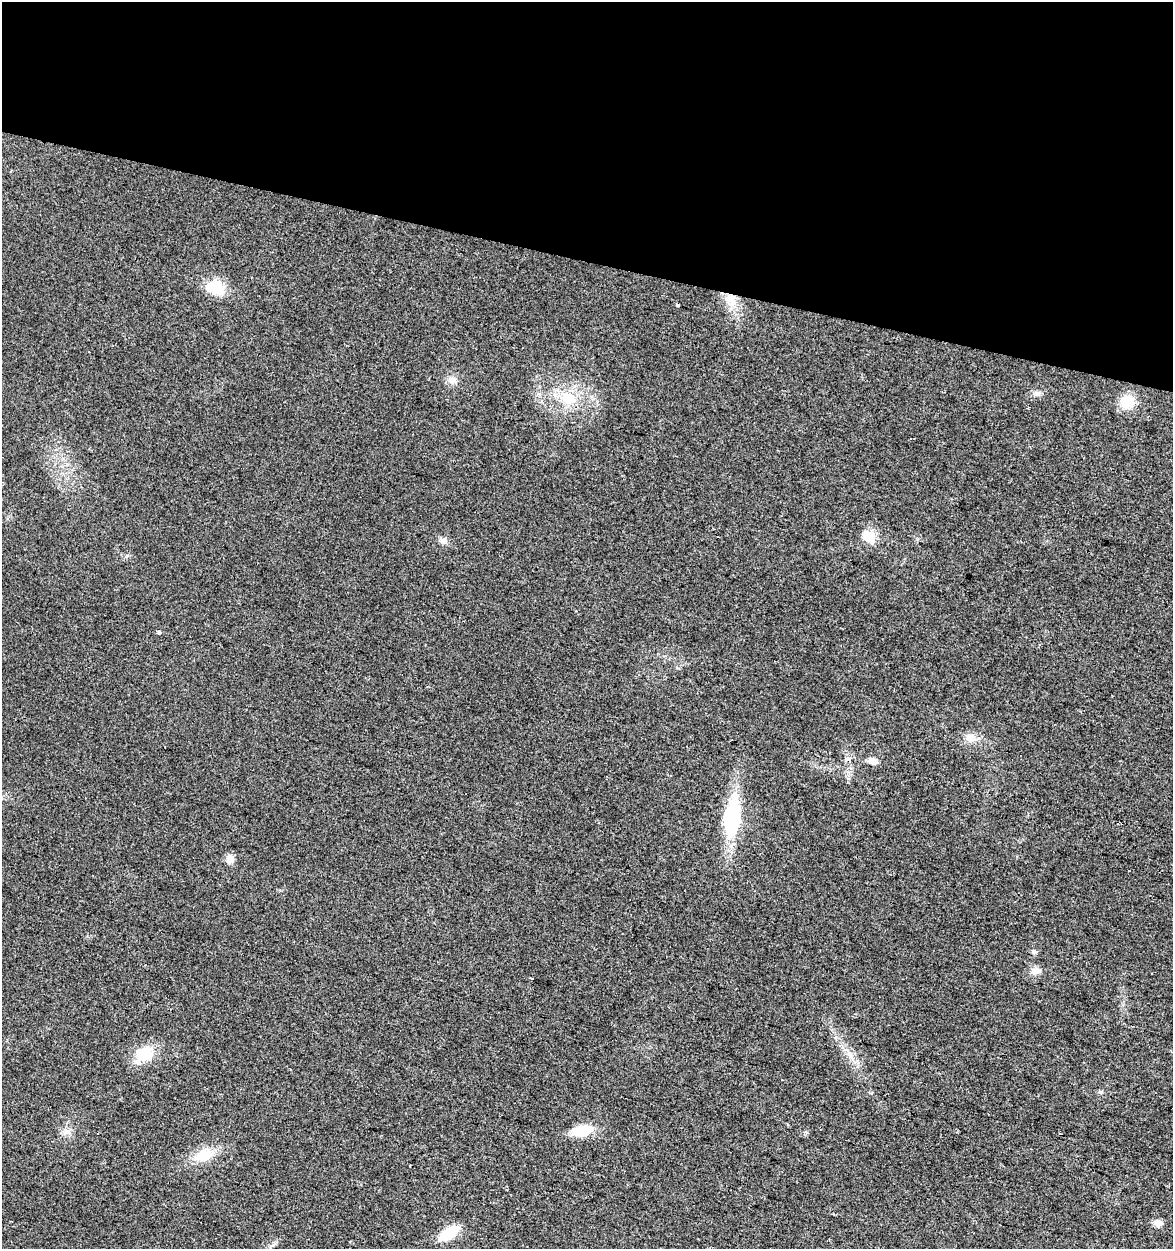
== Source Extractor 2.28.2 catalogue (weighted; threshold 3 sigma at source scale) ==
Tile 2 of 4 x 4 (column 2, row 1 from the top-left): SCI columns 1457-2627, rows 3742-4988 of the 5193 x 4995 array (HDU 1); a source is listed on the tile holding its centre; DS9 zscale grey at full resolution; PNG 1175 x 1251 px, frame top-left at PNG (2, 2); no overlay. Shown black and unused: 21% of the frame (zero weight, under 2 of 3 exposures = <1% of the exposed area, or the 3 px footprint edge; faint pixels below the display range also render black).
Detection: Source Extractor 2.28.2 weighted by HDU 2 'WHT'; one run over the whole footprint, this tile lists its part. Background 0.017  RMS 0.0078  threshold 0.035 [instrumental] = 3 sigma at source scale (4.5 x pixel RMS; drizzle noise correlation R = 1.50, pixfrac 1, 0.0396/0.0396 arcsec/px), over >= 5 px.
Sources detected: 22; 1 cosmic-ray / hot-pixel residue — not listed; the other 21 listed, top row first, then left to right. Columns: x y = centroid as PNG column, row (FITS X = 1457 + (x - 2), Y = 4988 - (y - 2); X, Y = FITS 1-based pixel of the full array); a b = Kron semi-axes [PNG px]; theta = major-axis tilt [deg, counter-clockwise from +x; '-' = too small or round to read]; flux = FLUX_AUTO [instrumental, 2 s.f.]
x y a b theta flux
215 288 19 13 -17 25
732 299 19 9 -63 12
678 305 3 3 - 1.9
452 380 12 10 -24 5.3
1037 393 10 7 -2 3.1
568 398 22 17 -16 22
1127 401 15 14 - 18
869 536 6 6 - 54
443 540 10 8 -12 3.6
159 632 4 3 - 3.5
970 737 14 11 -9 7.2
872 761 11 7 -26 5.1
732 818 31 14 84 74
230 859 12 9 76 5.1
1035 971 13 9 7 5.4
531 978 3 2 - 0.78
144 1054 21 16 39 24
582 1131 18 10 11 26
204 1155 24 14 21 19
1158 1223 10 7 -12 5.4
449 1233 20 10 32 23
Overlapping masked pixels (flux is a lower limit): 1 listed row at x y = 732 299
Unlisted compact peaks at least as high as the median listed source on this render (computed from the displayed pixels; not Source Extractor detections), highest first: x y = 1101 1092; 127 555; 65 1131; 871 1093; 805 1132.